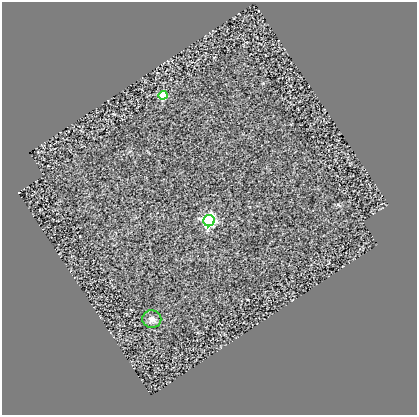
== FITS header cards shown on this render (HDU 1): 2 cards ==
NAXIS1  =                  415
NAXIS2  =                  413

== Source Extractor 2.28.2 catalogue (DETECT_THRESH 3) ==
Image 415 x 413 px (HDU 1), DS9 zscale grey, 1 PNG px = 1 image px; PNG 419 x 417 px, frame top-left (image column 1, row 413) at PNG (2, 2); each listed source drawn as its Kron ellipse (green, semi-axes under 4 px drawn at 4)
Background 0.364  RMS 0.11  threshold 0.342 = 3 sigma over >= 5 px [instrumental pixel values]
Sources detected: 3; all 3 listed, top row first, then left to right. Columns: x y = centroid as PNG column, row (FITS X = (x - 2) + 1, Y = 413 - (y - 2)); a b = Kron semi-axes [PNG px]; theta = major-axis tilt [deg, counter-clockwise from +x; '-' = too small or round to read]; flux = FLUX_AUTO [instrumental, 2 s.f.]
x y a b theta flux
163 95 4 4 - 240
209 221 6 5 - 1500
152 319 9 9 - 38